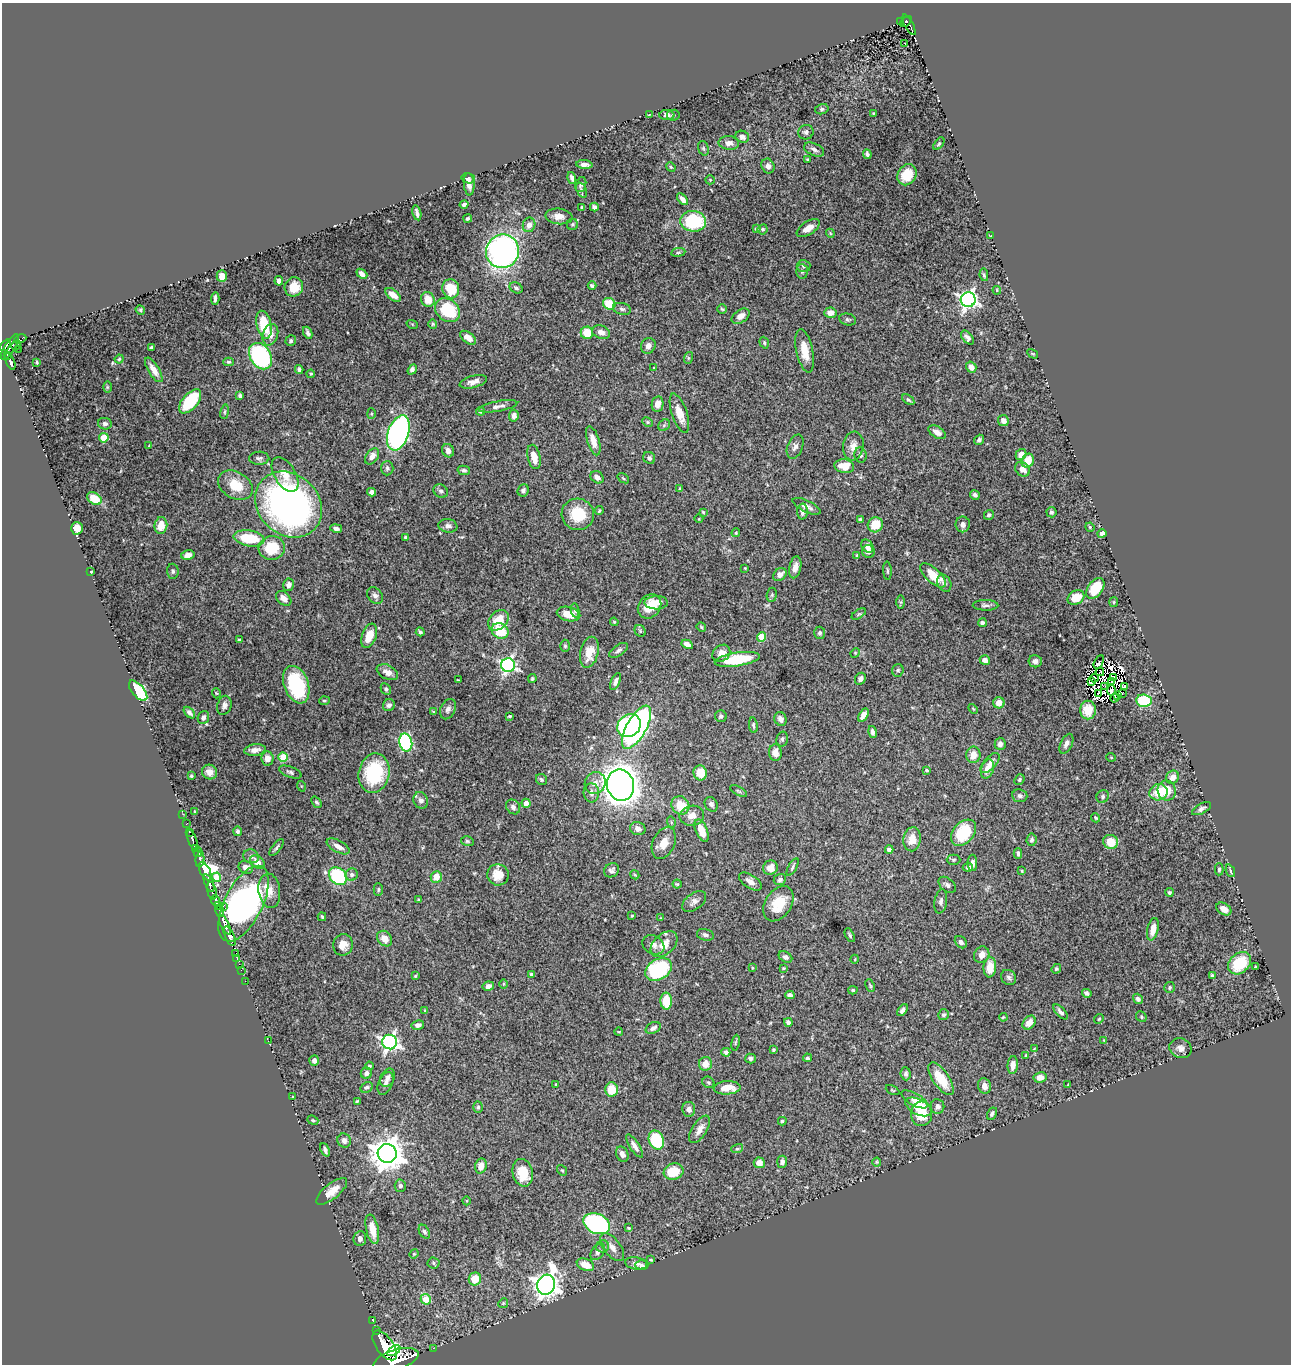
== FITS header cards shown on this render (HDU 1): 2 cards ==
NAXIS1  =                 1289
NAXIS2  =                 1362

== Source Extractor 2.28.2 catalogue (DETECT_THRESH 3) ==
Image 1289 x 1362 px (HDU 1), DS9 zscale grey, 1 PNG px = 1 image px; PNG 1293 x 1366 px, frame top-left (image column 1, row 1362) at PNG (2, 3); each listed source drawn as its Kron ellipse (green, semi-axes under 4 px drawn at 4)
Background 1.3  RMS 0.018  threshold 0.0534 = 3 sigma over >= 5 px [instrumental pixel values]
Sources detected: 503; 12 with non-positive FLUX_AUTO (blend fragments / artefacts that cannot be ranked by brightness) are neither listed nor drawn; the other 491 listed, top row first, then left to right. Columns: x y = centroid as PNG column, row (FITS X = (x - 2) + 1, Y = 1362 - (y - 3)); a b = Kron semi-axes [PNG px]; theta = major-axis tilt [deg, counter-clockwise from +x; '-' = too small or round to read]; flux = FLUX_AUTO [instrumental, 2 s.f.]
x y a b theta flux
906 21 6 4 48 110
901 22 3 2 - 15
909 25 11 4 -62 180
905 43 2 2 - 4.1
822 109 7 5 15 2.3
873 113 3 2 - 0.83
649 115 3 2 - 0.68
667 115 7 5 -3 4.4
673 115 6 5 - 2.3
806 132 8 7 - 3.5
742 137 7 6 - 5.1
729 143 10 7 -4 7
939 144 7 4 52 2
703 148 7 5 -71 2
814 150 11 6 -24 5
867 154 5 3 - 3
807 160 3 3 - 1.6
584 165 8 4 -5 4.8
768 166 8 6 -61 4.7
671 167 5 4 - 1.5
907 175 11 9 58 31
468 178 7 5 -14 2.5
572 178 6 3 -74 3.3
710 180 5 4 - 1.3
469 184 11 5 -86 8
581 185 8 5 74 2.7
581 190 8 5 -67 2.9
682 199 7 4 -50 5.7
464 205 5 3 - 3
582 207 3 3 - 2.9
594 207 4 4 - 2.9
417 213 8 3 -76 3.7
559 216 13 8 -6 8.1
468 218 4 3 - 2.3
693 221 13 10 -5 74
572 224 5 5 - 1.9
529 225 7 6 - 7.4
808 228 13 6 32 9.4
756 229 4 4 - 1.7
763 229 5 5 - 1.9
830 233 4 3 - 1.2
990 235 3 2 - 0.59
502 251 17 16 - 360
678 252 7 3 8 1.7
803 266 7 6 - 3.1
802 271 7 5 -88 2.7
362 274 6 4 -40 5.3
984 275 6 4 -80 2
222 276 6 5 - 12
279 281 5 4 - 4.9
592 286 4 3 - 2.3
294 287 9 9 - 18
516 288 7 5 -30 3.2
451 289 9 8 - 37
997 290 4 3 - 1.2
393 295 9 5 -39 12
215 298 6 3 86 3.1
428 299 7 6 - 18
968 300 7 7 - 450
609 304 6 5 - 30
622 309 9 6 -15 3.4
722 309 5 4 - 1.5
140 310 5 4 - 1.5
447 310 13 10 -40 52
830 313 6 5 - 9
741 316 10 6 33 7.4
848 319 9 6 -12 2.6
412 324 6 3 -19 1.2
433 324 5 4 - 1.4
264 325 14 7 -77 48
601 332 9 6 -20 7.1
308 333 6 4 -64 3.4
587 333 6 6 - 24
270 335 11 7 72 9.4
468 338 9 5 -37 14
967 338 8 5 -48 4.3
20 339 6 3 24 57
291 341 5 5 - 2.2
764 343 6 4 -71 1.7
5 345 7 3 52 670
16 345 5 3 - 110
648 346 8 7 - 6.3
10 347 15 5 58 650
151 348 4 3 - 2.2
18 349 2 2 - 42
805 351 22 8 -78 21
1033 354 6 3 -30 1.3
7 356 3 2 - 160
261 356 14 10 -57 160
688 358 6 4 73 1.5
119 359 4 4 - 1.5
10 362 8 4 -66 400
37 362 4 3 - 1.3
229 362 5 4 - 1.9
971 367 5 5 - 7.8
654 368 3 3 - 0.88
299 369 4 4 - 2.7
154 370 14 5 -58 10
412 370 5 4 - 4.1
311 374 4 3 - 1.3
473 382 14 6 15 7.1
107 387 6 4 90 1.3
240 396 4 4 - 2.6
908 400 7 4 -37 2
190 401 14 7 49 65
658 404 7 6 - 10
498 406 19 5 10 5.8
481 411 4 4 - 1.9
225 412 7 3 81 1.4
679 413 20 7 -71 17
371 414 5 4 - 1.4
514 416 6 5 - 5.3
1003 421 6 5 - 7.9
648 422 5 4 - 1.8
105 424 7 5 -10 3.8
664 425 6 5 - 2.2
937 432 9 5 -31 8
398 433 18 10 71 370
104 438 4 4 - 37
979 440 5 4 - 2.9
593 441 15 6 -73 12
149 446 4 2 - 0.8
853 446 14 10 81 10
795 447 12 7 69 5.3
448 451 7 6 - 5.6
860 455 7 6 - 3.3
1021 455 6 5 - 12
372 456 9 6 54 7.1
534 457 12 6 -77 16
259 458 10 6 1 3.5
649 458 6 5 - 3.8
1028 461 7 6 - 20
844 466 10 6 -9 18
387 468 7 6 - 2.6
1022 469 8 6 -45 9.3
464 470 6 4 -10 2.3
285 474 19 10 -59 15
597 477 7 5 -34 6.6
623 478 6 3 -36 1.3
235 485 18 13 -30 28
680 489 4 3 - 1.5
523 490 6 5 - 3.7
441 491 7 6 - 3.1
372 492 4 4 - 5.4
975 495 5 4 - 3.3
94 499 8 5 -38 33
289 504 36 30 -44 510
807 506 15 5 -25 6.9
599 511 4 3 - 1.7
802 511 8 5 87 3.8
703 512 4 4 - 1.4
1051 512 5 5 - 2.5
578 514 16 15 - 40
989 515 5 4 - 2.8
699 519 4 3 - 0.84
860 519 4 3 - 1.8
963 524 8 7 - 6.2
875 525 8 7 - 26
161 526 8 6 83 16
448 526 9 6 -11 5.1
1090 527 5 4 - 1.4
77 528 6 6 - 14
336 528 6 4 -11 4.7
736 533 4 3 - 1.3
1102 533 4 4 - 4.2
405 537 3 3 - 2.5
249 538 15 8 -9 48
867 546 7 5 -49 5.7
272 548 13 12 - 44
868 551 6 6 - 5.7
188 555 7 5 15 7.7
857 555 4 3 - 1.4
795 567 11 6 79 7.6
745 568 3 2 - 0.97
173 571 7 6 - 2.9
887 571 9 3 -87 1.9
91 572 3 2 - 0.9
780 575 7 6 - 8.1
933 575 16 7 -43 27
944 583 9 6 -63 5.3
288 585 6 5 - 5.3
1095 588 12 7 53 42
772 595 7 5 83 1.9
375 596 9 7 -47 4.3
284 598 9 6 -44 7.1
1076 598 9 6 28 23
901 602 6 4 90 1.7
1114 602 5 4 - 1.5
656 603 11 6 2 13
985 605 13 5 -1 3.8
649 606 13 11 51 21
575 610 7 4 -81 2.2
568 614 12 7 -13 18
859 614 8 3 33 1.7
498 620 12 8 44 24
614 622 4 3 - 1.2
982 623 4 4 - 3.6
701 627 5 4 - 1.4
500 631 9 7 -31 39
640 631 6 5 - 1.9
420 632 4 3 - 2.1
820 633 6 5 - 3.3
369 636 13 7 70 18
762 637 4 4 - 33
239 640 3 2 - 1.3
687 644 6 4 -28 7.7
565 646 6 5 - 2
619 650 10 5 34 3.9
589 652 16 9 77 22
721 653 9 8 - 10
855 653 5 4 - 1.1
737 659 23 7 9 60
985 660 5 4 - 6.5
1035 661 7 6 - 4.8
1099 662 7 3 63 9.4
508 665 7 7 - 320
898 670 6 5 - 2.3
387 672 11 7 -26 8.7
1100 672 4 2 - 0.36
1114 677 2 2 - 2.2
1094 678 4 3 - 2.7
532 679 4 3 - 1.7
860 679 6 5 - 3.3
458 680 3 2 - 0.83
615 681 9 4 66 4.5
1092 681 4 2 - 1.2
1112 681 3 2 - 0.8
296 685 19 12 -70 78
1105 686 3 2 - 1.6
1124 686 3 2 - 0.65
386 689 6 4 -62 2.4
1111 690 5 3 - 3
138 691 12 6 -49 87
216 693 5 3 - 0.96
1098 693 3 2 - 1.8
1122 693 3 2 - 0.6
1118 695 2 2 - 0.47
1115 698 4 2 - 1.3
324 701 5 3 - 1.4
1144 701 8 6 -5 82
999 703 5 5 - 11
224 705 10 7 74 4.5
389 705 6 5 - 4
448 709 11 7 65 5.4
973 709 6 3 -46 1.2
1088 710 9 8 - 16
433 712 3 2 - 0.92
189 713 7 4 -47 3.1
863 715 7 4 59 9.4
510 716 4 3 - 1.4
721 716 6 6 - 2.7
203 717 7 5 69 3.9
780 719 7 6 - 5.2
753 725 8 4 -83 2.3
629 726 12 10 38 170
636 727 24 10 60 350
872 732 6 4 -76 4.4
782 739 7 5 75 2.5
406 742 9 6 -77 170
1000 744 6 5 - 5.5
1066 744 11 6 65 4.9
255 750 10 5 8 7.7
775 753 8 6 -88 9.3
973 755 8 7 - 13
283 757 4 4 - 37
1111 757 5 3 - 0.85
267 759 7 6 - 9.1
990 763 12 6 47 6.1
987 769 10 6 72 11
926 770 4 3 - 1.5
209 772 8 7 - 8.2
290 772 12 5 -21 3.5
374 773 20 15 79 87
700 773 7 6 - 22
191 776 3 3 - 1.7
1173 777 7 6 - 9.6
541 779 6 5 - 2.3
1019 779 6 4 49 2.4
595 783 11 10 - 9
620 785 16 13 -72 1900
301 786 5 3 - 1.1
1167 790 10 9 - 21
738 791 9 4 -27 2.1
1159 792 9 8 - 27
591 793 9 7 -85 6.7
1020 796 7 6 - 3.2
1103 796 7 6 - 2.9
421 800 8 7 - 5.3
316 802 6 4 -49 2.2
526 803 4 4 - 8.8
711 804 8 6 -58 4.1
680 805 9 8 - 27
513 807 8 6 -50 4.1
1201 809 10 5 28 3.9
195 812 3 3 - 1.3
183 814 2 2 - 15
692 816 12 10 10 11
1096 818 5 3 - 1.5
671 822 6 3 -73 1.3
186 824 3 2 - 37
638 829 8 6 -15 7.3
237 831 5 4 - 3.1
702 831 12 6 -68 19
190 832 3 2 - 110
964 833 15 10 48 53
912 839 12 8 81 16
193 840 10 3 -72 370
1032 840 6 5 - 2.3
467 841 6 5 - 2
1111 842 7 7 - 30
664 843 17 11 66 14
338 846 13 6 -28 8.9
277 847 10 4 52 2.9
196 848 3 3 - 530
889 850 4 4 - 5.5
198 852 5 4 - 1100
1018 853 5 3 - 2.1
251 856 8 6 -21 3.8
200 859 8 3 83 680
953 860 7 5 1 2.1
257 862 8 6 -36 8.4
972 863 8 5 -90 5.2
246 867 7 6 - 6.6
793 867 9 3 61 2.3
968 867 5 4 - 3
770 868 7 7 - 10
1219 869 6 4 90 2.2
612 870 8 6 35 4.1
205 871 10 5 -64 2500
1022 871 3 3 - 1.4
1230 871 6 3 -67 2.7
352 874 6 6 - 4.2
498 875 11 10 - 17
635 875 5 3 - 1.2
338 876 10 8 -42 120
216 877 4 4 - 30
436 877 6 5 - 13
780 879 6 5 - 3
750 881 13 6 -33 7.5
209 883 9 4 -67 650
677 884 4 4 - 1.7
947 885 10 6 -41 3.7
378 890 6 4 89 1.7
212 891 9 4 -79 650
269 891 17 11 -82 14
1169 892 4 4 - 1.9
418 900 3 3 - 1.6
215 901 5 3 - 610
694 901 14 8 37 6.2
941 901 12 6 80 4.3
243 904 41 19 63 760
778 904 19 13 57 29
218 905 3 3 - 190
223 906 2 2 - 24
1224 909 8 5 -32 9.5
220 911 6 3 -81 160
632 916 3 3 - 1.2
322 917 4 3 - 1.8
660 918 3 2 - 0.74
225 925 10 3 -64 1600
1153 929 11 5 77 15
705 935 8 5 -15 3.6
850 935 7 3 -61 1.7
230 936 10 4 -66 1800
385 939 8 6 -49 12
961 942 7 5 -46 3.9
664 944 16 10 43 16
343 945 11 10 - 12
653 945 12 9 -30 6.5
236 954 3 3 - 45
982 955 8 7 - 8.5
785 957 7 5 -30 3.3
237 958 3 2 - 21
855 959 4 3 - 1
1240 963 13 9 43 48
239 964 2 2 - 20
990 967 10 6 85 19
1256 967 3 3 - 1.2
752 968 3 3 - 1.2
783 968 3 2 - 1.1
658 969 14 10 30 130
1056 969 5 4 - 2
241 970 2 2 - 5
532 975 4 4 - 3.3
1212 975 4 3 - 2
415 976 4 3 - 1.6
1009 977 8 7 - 3.3
245 981 2 2 - 21
503 984 5 3 - 1.2
488 986 6 4 12 5.7
870 986 6 3 -64 1.7
1170 987 5 5 - 1.9
853 990 5 4 - 1.6
1087 993 5 3 - 3.4
790 995 4 4 - 3.7
1138 999 5 4 - 3.8
666 1001 8 5 -89 34
902 1010 7 4 53 3.6
425 1011 4 4 - 1.3
1061 1012 9 4 -47 4
944 1015 6 5 - 2.6
1003 1017 4 3 - 1.2
1141 1017 6 4 -50 1.7
1099 1019 5 4 - 1.5
788 1022 4 4 - 4.8
1029 1023 8 5 51 12
418 1025 6 4 12 3.9
653 1028 8 5 28 4.5
619 1032 4 3 - 0.97
1104 1040 4 3 - 0.9
268 1041 2 2 - 50
390 1042 7 7 - 400
736 1043 8 4 81 1.8
1180 1048 11 9 -25 7.2
1034 1049 3 2 - 0.71
773 1050 3 3 - 1.8
726 1052 4 4 - 3.2
1025 1055 4 2 - 1.1
750 1058 5 5 - 2.7
808 1058 4 4 - 2.1
314 1060 5 4 - 5.2
705 1064 7 6 - 13
1013 1065 9 5 85 8.3
369 1066 4 3 - 1.4
366 1073 6 5 - 4.8
906 1074 6 5 - 3.8
1040 1077 6 5 - 9.3
387 1078 10 7 63 4.8
941 1079 19 8 -56 31
708 1082 6 5 - 2
386 1083 12 7 66 5.8
1068 1084 3 2 - 0.76
556 1085 4 3 - 2.7
984 1086 8 6 -73 8.6
367 1087 6 5 - 2.7
727 1088 13 6 3 15
611 1089 7 6 - 23
892 1090 7 4 -26 1.3
293 1097 3 2 - 1.1
914 1099 14 6 -30 11
357 1101 4 3 - 1.5
937 1106 7 7 - 5.6
478 1107 6 5 - 2
918 1107 14 7 -27 31
689 1109 7 6 - 5.9
922 1114 12 10 86 31
992 1114 6 4 61 3.6
313 1120 6 4 -22 1.8
782 1121 4 4 - 1.7
700 1129 15 7 57 8.9
656 1140 10 7 -67 87
344 1141 7 6 - 5.8
634 1146 13 5 -57 6.2
737 1149 6 4 17 1.7
325 1150 7 3 -67 3.5
387 1153 9 9 - 2200
622 1154 8 6 -68 7.3
782 1162 6 5 - 5.8
877 1162 4 4 - 1.2
759 1163 5 5 - 9.3
481 1166 7 6 - 11
562 1170 6 4 -51 1.6
674 1171 10 8 19 32
523 1173 14 10 -77 30
400 1186 6 5 - 3.6
332 1191 19 7 39 17
467 1201 4 3 - 0.93
597 1224 14 9 -23 200
629 1228 3 3 - 1.3
372 1229 15 6 -78 19
424 1232 7 5 -58 2.5
360 1239 7 6 - 5.6
602 1246 6 6 - 2.8
612 1247 16 8 -53 9.1
598 1252 9 6 55 4.2
414 1254 5 4 - 1.3
651 1260 4 2 - 0.92
433 1263 6 5 - 2.1
636 1263 11 6 -8 5.1
585 1265 9 6 -24 18
642 1265 6 5 - 2.5
475 1279 6 6 - 24
546 1285 10 9 - 1100
426 1299 5 5 - 29
503 1303 5 4 - 1.4
372 1320 2 2 - 18
377 1330 3 2 - 78
385 1345 17 8 -54 5200
433 1348 2 2 - 10
394 1351 7 4 32 1900
396 1360 23 10 17 6000
At the frame edge (FLAGS 8, measured only in part): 1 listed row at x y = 396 1360
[12 non-positive-flux detections neither listed nor drawn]